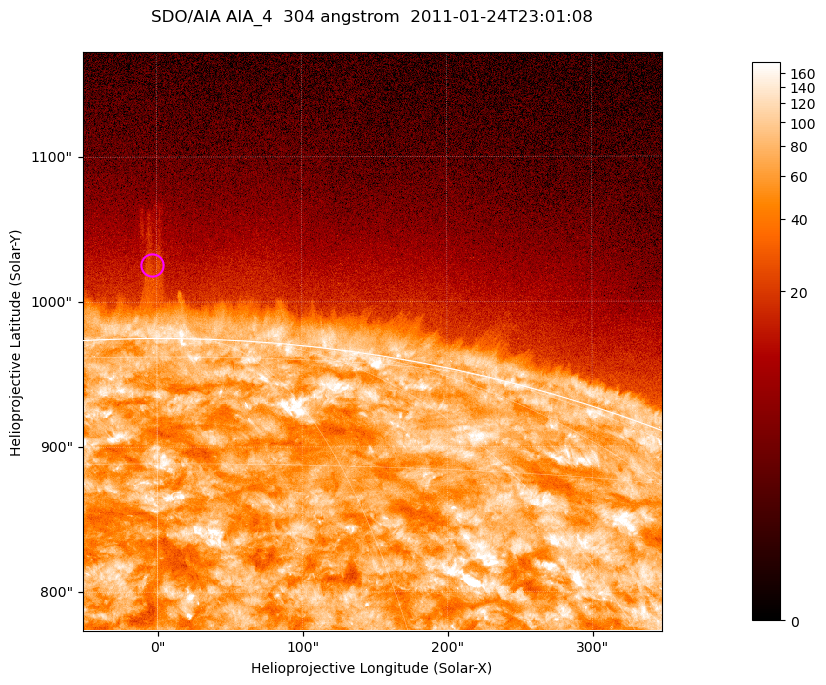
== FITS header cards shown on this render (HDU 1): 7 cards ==
TELESCOP= 'SDO/AIA '           / For AIA: SDO/AIA
INSTRUME= 'AIA_4   '           / For AIA: AIA_ATA1, AIA_ATA2, AIA_ATA3 or AIA_AT
WAVELNTH=                  304 / [angstrom] Wavelength
WAVEUNIT= 'angstrom'           / Wavelength unit: angstrom
DATE-OBS= '2011-01-24T23:01:08.124' / [ISO] Date when observation started; ISO 8
CTYPE1  = 'HPLN-TAN'           / CTYPE1; Typically HPLN
CTYPE2  = 'HPLT-TAN'           / CTYPE2; Typically HPLT

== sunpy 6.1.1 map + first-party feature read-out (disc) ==
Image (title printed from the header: SDO/AIA AIA_4  304 angstrom  2011-01-24T23:01:08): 665 x 665 px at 0.6 arcsec/px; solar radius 975 arcsec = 1625 px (partial field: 2.4% of the solar disc is inside the frame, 46% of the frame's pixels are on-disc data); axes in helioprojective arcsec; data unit not stated in the header (colour bar unlabelled)
Orientation: roll -0.132 deg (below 1 deg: not rotated)
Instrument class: DISC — disc imager (sunpy class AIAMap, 304 A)
Bright regions (active regions / flare kernels): reference = the on-disc median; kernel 5 px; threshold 5 sigma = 128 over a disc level ~71.1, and >= 1.15x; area >= 442 px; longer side >= 8 px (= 4.8 arcsec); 0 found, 0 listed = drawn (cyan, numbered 1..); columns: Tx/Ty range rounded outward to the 2 arcsec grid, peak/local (2 s.f.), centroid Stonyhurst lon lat
Off-limb structures (1.02-1.3 R_sun): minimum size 221 px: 4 found; the strongest spans PA ~0 deg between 1.03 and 1.09 R_sun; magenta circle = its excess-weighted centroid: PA ~0 deg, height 1.05 R_sun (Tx ~-4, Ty ~1026 arcsec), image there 1.7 x the reference